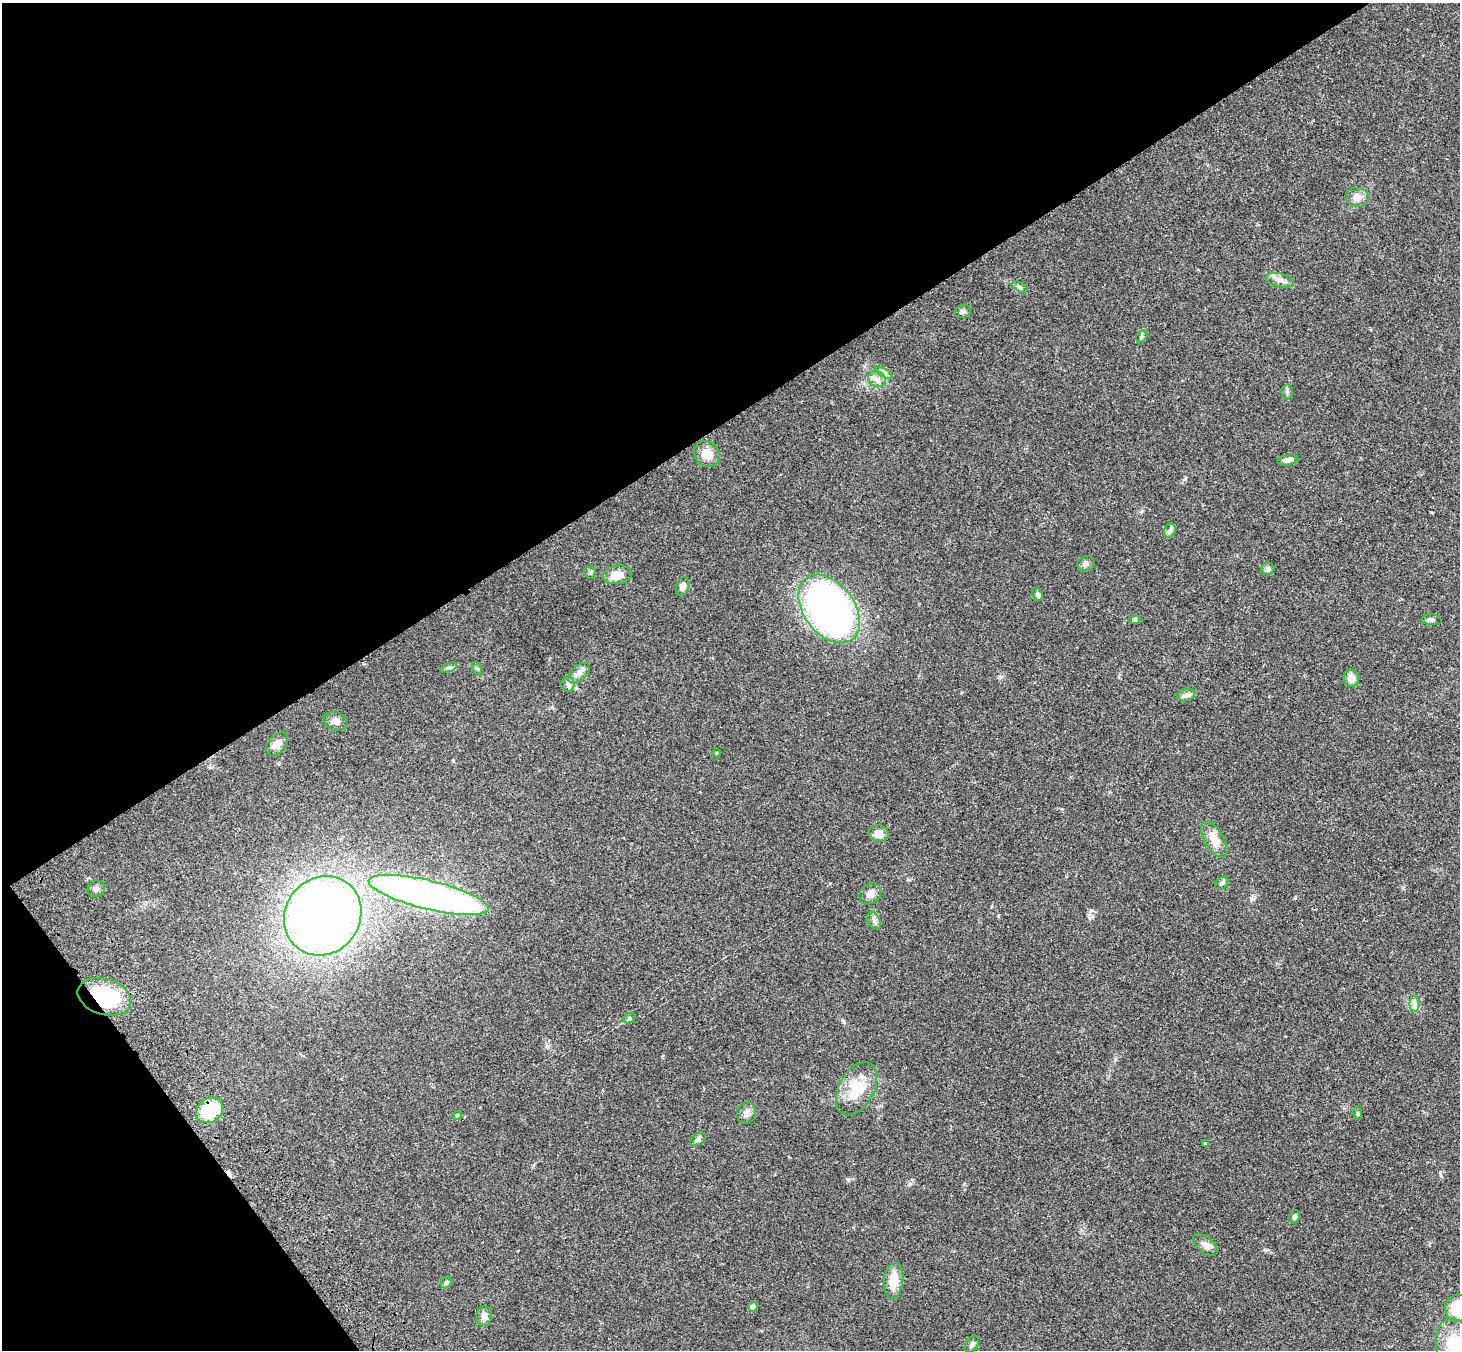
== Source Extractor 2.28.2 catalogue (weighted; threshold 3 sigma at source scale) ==
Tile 5 of 4 x 4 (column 1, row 2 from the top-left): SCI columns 107-1564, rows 3066-4413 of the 6043 x 5998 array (HDU 1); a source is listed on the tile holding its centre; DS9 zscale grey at full resolution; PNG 1462 x 1352 px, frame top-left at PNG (2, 3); each listed source drawn as its Kron ellipse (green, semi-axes under 4 px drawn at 4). Shown black and unused: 35% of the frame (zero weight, under 3 of 4 exposures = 6% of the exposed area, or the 3 px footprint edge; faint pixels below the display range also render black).
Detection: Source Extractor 2.28.2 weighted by HDU 2 'WHT'; one run over the whole footprint, this tile lists its part. Background 0.0413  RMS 0.005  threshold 0.0225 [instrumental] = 3 sigma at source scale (4.5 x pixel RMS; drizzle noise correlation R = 1.50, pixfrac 1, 0.05/0.05 arcsec/px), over >= 5 px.
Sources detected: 57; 1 cosmic-ray / hot-pixel residue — neither listed nor drawn; the other 56 listed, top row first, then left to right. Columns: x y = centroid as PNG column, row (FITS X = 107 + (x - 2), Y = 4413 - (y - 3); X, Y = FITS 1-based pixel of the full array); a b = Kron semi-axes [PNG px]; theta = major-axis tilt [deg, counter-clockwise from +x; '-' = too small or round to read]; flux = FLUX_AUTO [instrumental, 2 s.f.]
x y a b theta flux
1357 197 12 9 -8 3
1280 280 14 6 -13 2.5
1020 287 8 4 -28 0.99
963 311 8 6 19 1.3
1142 337 7 5 55 0.81
884 373 10 4 -29 1.4
877 379 9 7 -33 2.3
1287 392 7 5 -89 0.99
707 454 13 12 - 6.1
1288 460 11 5 12 2.2
1170 531 7 5 68 1.3
1086 564 9 7 18 1.5
1268 569 6 6 - 1.1
590 573 6 5 - 0.89
617 575 14 9 8 5.9
683 587 9 6 71 2.6
1037 594 7 5 -58 1
829 609 38 25 -53 190
1135 620 6 4 -1 0.66
1432 620 10 5 -6 1.3
448 667 8 4 19 0.99
477 668 6 4 -60 0.75
579 673 13 7 42 2.6
1351 678 8 7 - 4
568 684 8 6 90 1.3
1186 695 9 6 17 2.3
336 721 12 9 -19 2.7
277 744 13 8 49 4.4
716 753 4 3 - 0.38
879 834 10 8 -18 4.1
1214 839 20 9 -60 6.3
1222 883 8 5 43 1.1
96 889 9 8 - 1.5
870 894 12 9 40 3.3
429 895 61 14 -14 250
323 916 41 37 54 390
874 921 9 6 -64 1.6
104 997 27 18 -17 35
1414 1004 8 5 -90 1.6
629 1018 6 5 - 0.88
857 1089 29 17 61 15
210 1110 15 11 41 22
746 1113 11 9 68 2.7
1358 1114 6 4 -83 0.64
457 1116 5 4 - 0.57
698 1139 8 5 30 1.1
1205 1144 3 3 - 1.1
1295 1216 6 5 - 1.1
1205 1245 14 7 -38 3
894 1281 18 9 82 7.7
446 1282 6 5 - 0.9
753 1307 5 4 - 2.5
1458 1308 13 13 - 16
484 1316 10 8 82 2.7
972 1344 9 6 59 1.3
1457 1350 33 20 -72 33
Overlapping masked pixels (flux is a lower limit): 2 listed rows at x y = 104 997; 210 1110
Isophote crosses this tile's border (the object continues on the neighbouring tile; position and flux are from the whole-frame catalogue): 2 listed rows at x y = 1458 1308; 1457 1350
Unlisted compact peaks at least as high as the median listed source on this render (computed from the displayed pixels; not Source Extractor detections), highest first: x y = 910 1184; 1266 1250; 848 1179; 844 1022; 1440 1172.